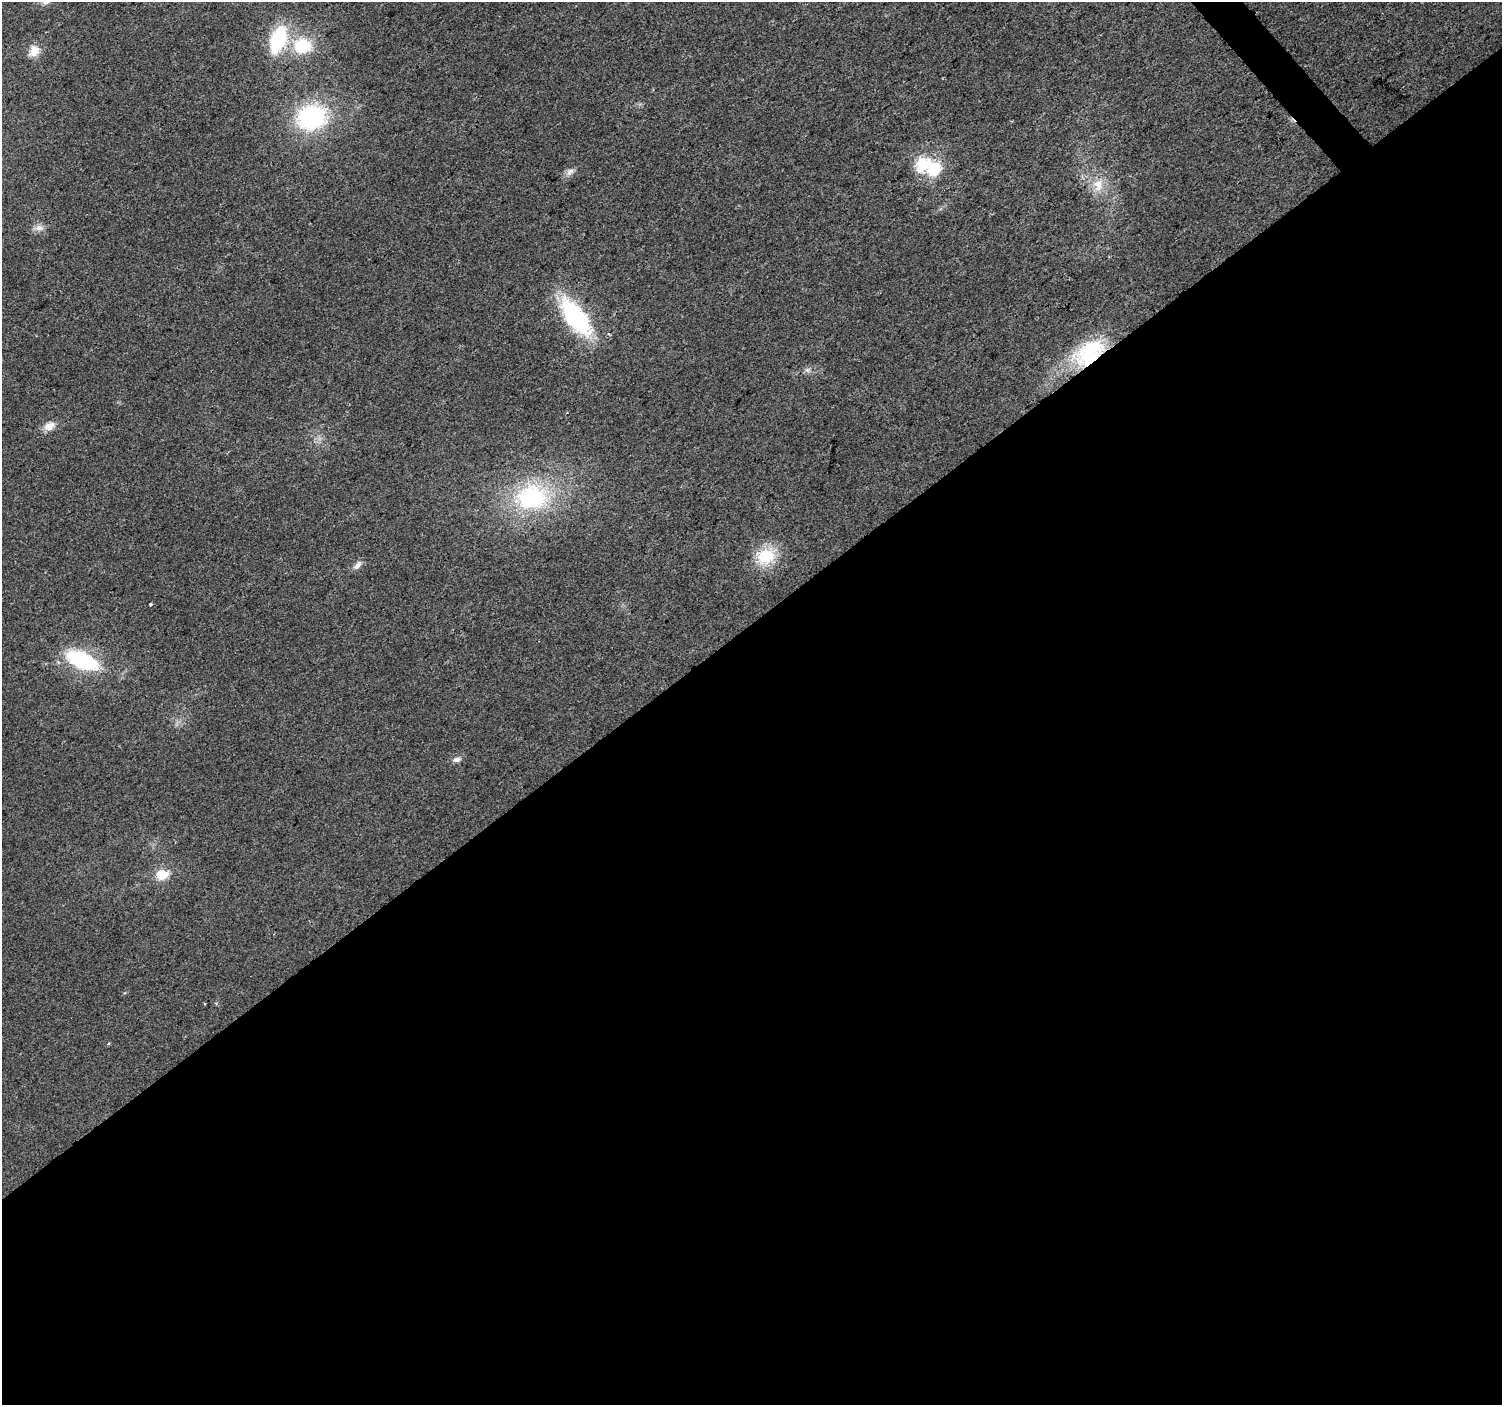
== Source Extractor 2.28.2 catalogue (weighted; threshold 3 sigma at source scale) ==
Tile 15 of 4 x 4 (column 3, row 4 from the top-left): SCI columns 3005-4504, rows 206-1608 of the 6004 x 5959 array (HDU 1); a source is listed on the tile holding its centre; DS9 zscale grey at full resolution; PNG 1504 x 1407 px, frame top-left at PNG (2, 2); no overlay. Shown black and unused: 56% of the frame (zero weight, under 2 of 3 exposures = <1% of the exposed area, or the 3 px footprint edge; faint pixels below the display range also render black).
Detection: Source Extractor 2.28.2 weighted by HDU 2 'WHT'; one run over the whole footprint, this tile lists its part. Background 0.023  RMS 0.0061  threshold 0.0276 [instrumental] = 3 sigma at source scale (4.5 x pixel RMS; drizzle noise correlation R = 1.50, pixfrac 1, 0.0396/0.0396 arcsec/px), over >= 5 px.
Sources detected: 19; all 19 listed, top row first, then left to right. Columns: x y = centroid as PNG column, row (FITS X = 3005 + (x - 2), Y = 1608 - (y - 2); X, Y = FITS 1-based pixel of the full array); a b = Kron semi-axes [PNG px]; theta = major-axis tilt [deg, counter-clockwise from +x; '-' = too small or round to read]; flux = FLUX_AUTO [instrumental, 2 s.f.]
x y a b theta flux
278 39 25 13 71 48
302 46 19 15 4 27
34 51 15 12 59 7.3
311 117 27 22 15 79
922 164 7 6 - 85
935 169 21 18 53 18
570 171 12 7 42 3
1098 185 18 14 -75 10
39 228 12 8 0 3.6
575 317 36 17 -53 81
1089 353 43 27 39 47
49 426 15 10 26 5.8
532 497 41 31 7 69
766 556 23 18 30 23
357 565 13 7 48 3.2
151 604 3 3 - 0.98
82 660 26 12 -23 70
457 759 11 7 8 2.5
162 875 6 6 - 32
Overlapping masked pixels (flux is a lower limit): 1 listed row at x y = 1089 353